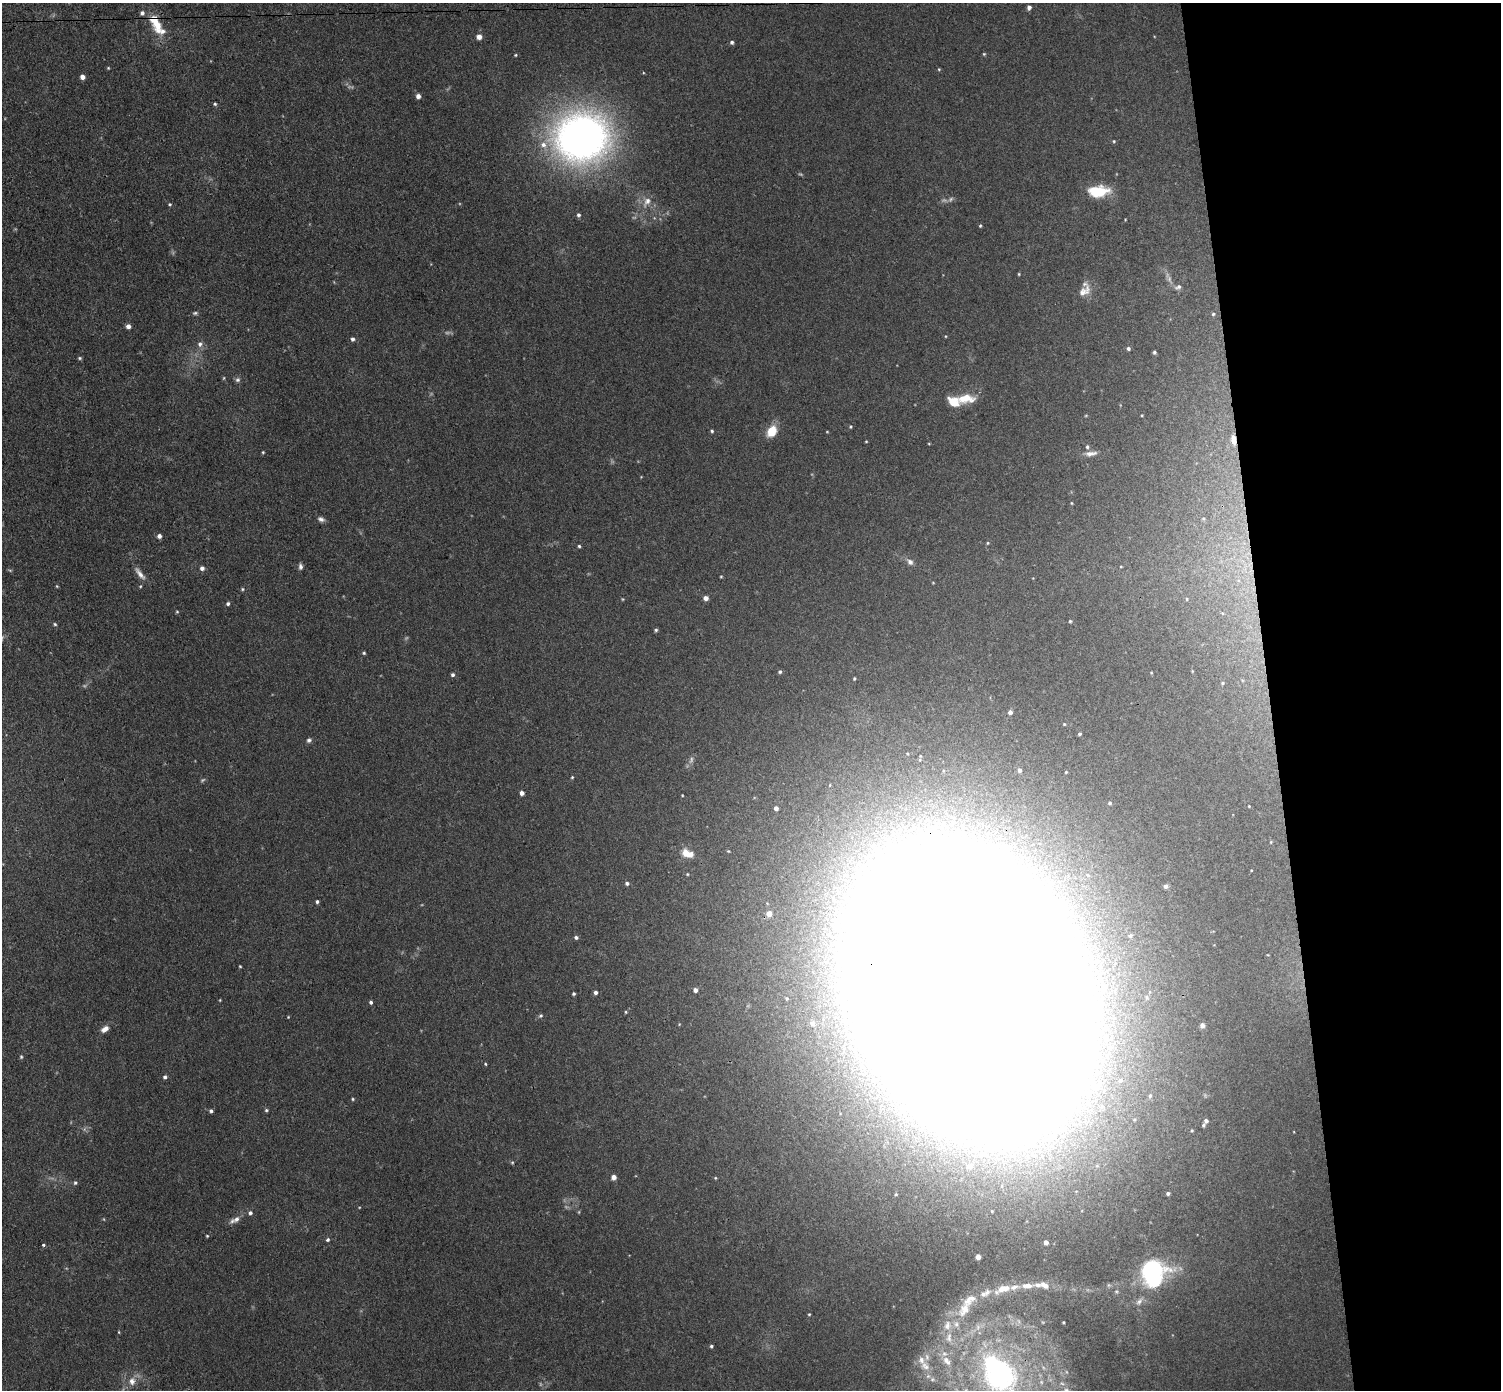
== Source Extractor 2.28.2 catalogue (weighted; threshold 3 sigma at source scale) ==
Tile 6 of 3 x 3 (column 3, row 2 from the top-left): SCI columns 3054-4552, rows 1522-2909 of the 4608 x 4537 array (HDU 1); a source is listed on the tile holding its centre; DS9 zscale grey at full resolution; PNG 1503 x 1392 px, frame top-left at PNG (2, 3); no overlay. Shown black and unused: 16% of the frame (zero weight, under 3 of 4 exposures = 6% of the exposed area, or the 3 px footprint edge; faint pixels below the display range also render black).
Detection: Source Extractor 2.28.2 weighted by HDU 2 'WHT'; one run over the whole footprint, this tile lists its part. Background 0.0394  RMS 0.0046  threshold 0.0209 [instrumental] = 3 sigma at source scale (4.5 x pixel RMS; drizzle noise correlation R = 1.50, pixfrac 1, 0.05/0.05 arcsec/px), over >= 5 px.
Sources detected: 152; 9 too faint to see at this stretch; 3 inside a brighter object's white glare — not listed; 13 inside a brighter listed object's ellipse — not listed separately; the other 127 listed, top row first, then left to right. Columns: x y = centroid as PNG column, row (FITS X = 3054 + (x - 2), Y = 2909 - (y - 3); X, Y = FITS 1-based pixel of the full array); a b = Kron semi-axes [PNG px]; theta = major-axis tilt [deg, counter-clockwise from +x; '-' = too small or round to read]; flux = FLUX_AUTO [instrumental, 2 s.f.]
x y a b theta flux
1029 7 5 4 - 1.8
155 22 28 10 -65 13
479 37 5 5 - 3
732 42 5 4 - 1.1
984 54 5 4 - 0.49
516 55 4 3 - 0.47
108 68 4 3 - 0.43
939 69 4 4 - 0.45
82 77 4 4 - 2.8
418 96 5 5 - 2
215 104 5 4 - 0.65
582 137 58 52 6 240
1114 141 4 4 - 0.47
1098 191 18 10 2 19
647 201 16 9 55 4
170 204 5 4 - 0.54
578 215 5 5 - 1
980 226 4 3 - 0.54
1019 274 3 3 - 0.42
1178 287 9 6 21 1.5
1084 291 19 11 39 4.9
1213 314 5 4 - 0.8
128 326 5 5 - 2.3
945 336 4 3 - 0.34
352 339 5 4 - 1.2
200 344 8 7 - 1.7
1128 349 5 4 - 0.96
1154 352 5 4 - 0.75
80 358 5 4 - 0.6
238 380 7 7 - 1.2
965 399 24 11 1 9.3
851 427 4 4 - 0.54
712 431 5 4 - 0.64
772 431 9 7 59 12
827 432 4 3 - 0.33
866 441 3 3 - 0.37
1234 441 8 6 -69 3.3
1087 447 6 5 - 0.88
263 452 4 3 - 0.43
1091 453 16 6 7 2.7
1072 503 4 3 - 0.36
1203 518 5 3 - 0.54
321 519 9 5 -23 1.5
159 536 5 5 - 1.6
987 543 5 3 - 0.42
579 546 4 4 - 0.65
910 562 9 7 -43 1.6
300 566 8 5 -87 1.3
202 568 5 5 - 1.6
140 574 19 6 -52 3.1
721 576 4 3 - 0.4
57 586 4 4 - 0.43
242 589 4 4 - 0.55
706 598 5 4 - 2.4
1187 599 4 3 - 0.37
228 604 4 4 - 0.96
177 612 4 4 - 0.49
1070 621 3 3 - 0.51
55 624 5 4 - 0.62
656 630 4 4 - 0.67
364 653 4 4 - 0.59
780 672 5 4 - 0.82
453 675 4 4 - 1.1
1222 683 4 4 - 0.53
1010 712 4 4 - 1.7
1079 734 3 3 - 0.8
309 740 7 6 - 1.1
1019 770 4 3 - 1.4
572 777 4 4 - 0.46
522 793 4 4 - 2
1110 803 6 4 0 0.83
776 808 4 4 - 1.8
687 853 14 8 -19 5.5
627 883 5 4 - 1.1
1166 886 6 5 - 1.2
317 901 4 3 - 0.86
769 914 5 4 - 4.2
1130 936 4 4 - 0.69
576 937 5 4 - 1
240 966 3 2 - 0.4
695 990 4 4 - 1.9
968 991 153 94 -65 14000
595 992 4 4 - 1.3
573 994 3 3 - 0.74
787 998 5 5 - 0.76
220 1000 5 3 - 0.35
371 1002 4 4 - 0.92
541 1016 5 5 - 0.79
288 1017 4 3 - 0.37
812 1023 7 6 - 1.4
1202 1025 5 4 - 2
105 1029 10 6 33 3
21 1057 5 4 - 0.62
485 1064 4 3 - 0.42
165 1077 5 5 - 1.1
1150 1095 5 4 - 0.63
353 1099 4 4 - 0.52
266 1110 5 5 - 0.69
211 1111 4 4 - 1
1206 1121 4 4 - 1.6
1203 1125 4 3 - 0.71
512 1162 5 3 - 0.52
970 1166 8 6 -18 2
614 1177 4 4 - 2.9
75 1183 6 5 - 0.82
1168 1193 4 4 - 1
250 1213 5 5 - 1.2
236 1219 12 7 23 2.7
207 1236 4 3 - 0.42
328 1240 5 4 - 0.81
1046 1242 4 4 - 2.2
43 1245 3 3 - 1
978 1257 4 4 - 3.1
1153 1273 26 23 85 59
1027 1286 18 7 1 3.7
1003 1289 16 8 13 5.9
987 1292 10 7 51 2
1139 1301 11 6 47 1.9
964 1310 24 14 62 9.3
809 1314 4 3 - 0.44
947 1325 15 10 75 4.9
119 1332 4 3 - 0.38
711 1346 4 4 - 0.76
946 1361 17 9 -53 5.4
925 1366 14 10 -39 4.9
1000 1375 46 43 -50 100
132 1381 12 9 86 3.8
Overlapping masked pixels (flux is a lower limit): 4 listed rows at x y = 155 22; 1234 441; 968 991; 1000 1375
Isophote crosses this tile's border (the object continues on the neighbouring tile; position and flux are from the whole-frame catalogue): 1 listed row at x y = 1000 1375